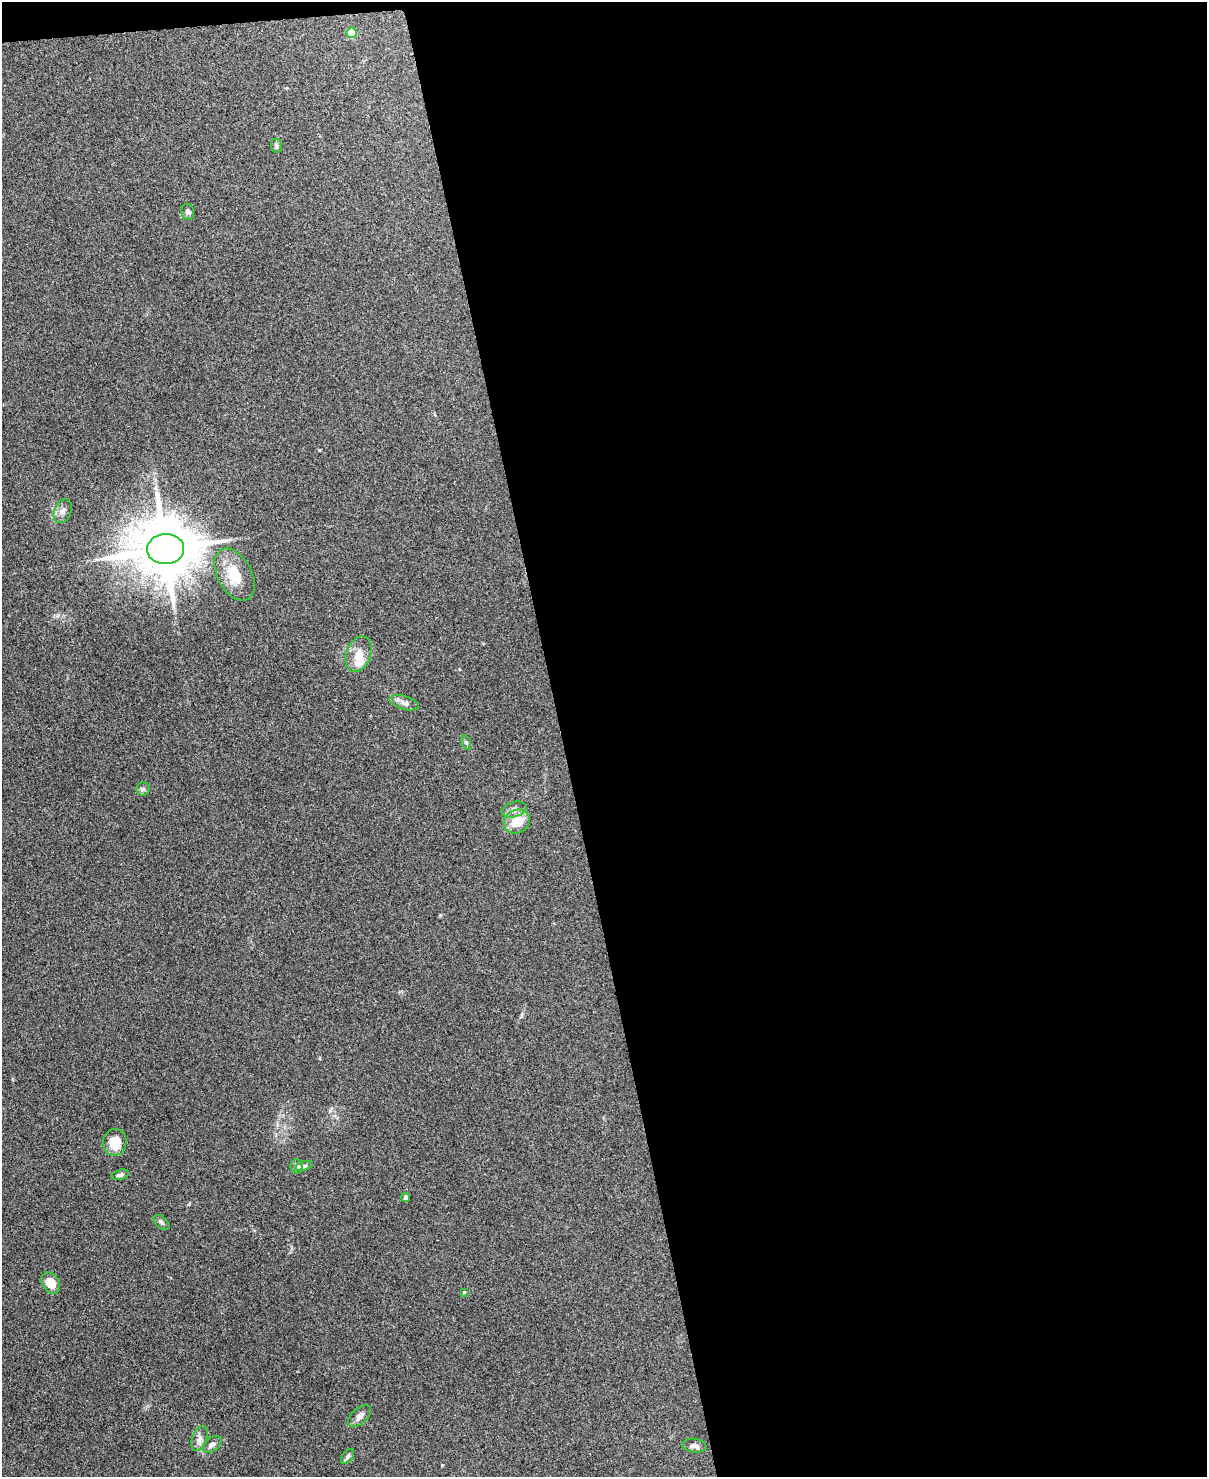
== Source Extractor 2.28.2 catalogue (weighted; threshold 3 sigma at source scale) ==
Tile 4 of 4 x 3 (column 4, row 1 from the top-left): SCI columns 3625-4829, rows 3087-4561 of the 4836 x 4812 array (HDU 1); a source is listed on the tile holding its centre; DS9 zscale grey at full resolution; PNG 1209 x 1479 px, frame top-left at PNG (2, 2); each listed source drawn as its Kron ellipse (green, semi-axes under 4 px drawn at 4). Shown black and unused: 54% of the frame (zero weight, under 3 of 4 exposures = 1% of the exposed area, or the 3 px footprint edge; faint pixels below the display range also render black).
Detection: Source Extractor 2.28.2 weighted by HDU 2 'WHT'; one run over the whole footprint, this tile lists its part. Background 0.349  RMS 0.01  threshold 0.045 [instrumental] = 3 sigma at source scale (4.5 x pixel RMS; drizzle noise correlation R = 1.50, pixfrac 1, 0.05/0.05 arcsec/px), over >= 5 px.
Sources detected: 26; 1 inside a brighter listed object's ellipse — not listed separately; the other 25 listed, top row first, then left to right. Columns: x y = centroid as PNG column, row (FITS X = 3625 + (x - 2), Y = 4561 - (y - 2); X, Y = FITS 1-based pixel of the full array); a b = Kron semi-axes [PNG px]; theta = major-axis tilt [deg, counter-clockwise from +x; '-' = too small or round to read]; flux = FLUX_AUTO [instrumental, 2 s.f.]
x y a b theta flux
352 33 5 5 - 25
276 146 7 5 -76 2.5
188 212 8 6 -81 3
63 511 12 8 67 5.1
166 549 18 15 4 7200
235 575 28 17 -61 27
359 654 18 12 68 12
404 703 15 6 -17 5.2
466 743 7 4 -70 1.5
143 789 6 6 - 2.3
514 810 13 7 16 5.3
517 822 13 11 26 21
115 1142 13 11 80 17
304 1166 9 4 18 1.9
297 1167 7 6 - 3.7
120 1175 9 5 14 2.8
406 1197 4 4 - 2.6
161 1222 9 5 -41 2.3
51 1283 11 8 -58 14
464 1292 3 3 - 0.74
359 1416 14 7 43 4.9
200 1438 13 7 71 5.1
212 1444 10 6 38 4.3
694 1446 12 6 -8 4
347 1456 8 5 55 2.3
Unlisted compact peaks at least as high as the median listed source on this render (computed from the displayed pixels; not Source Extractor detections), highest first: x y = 442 1465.